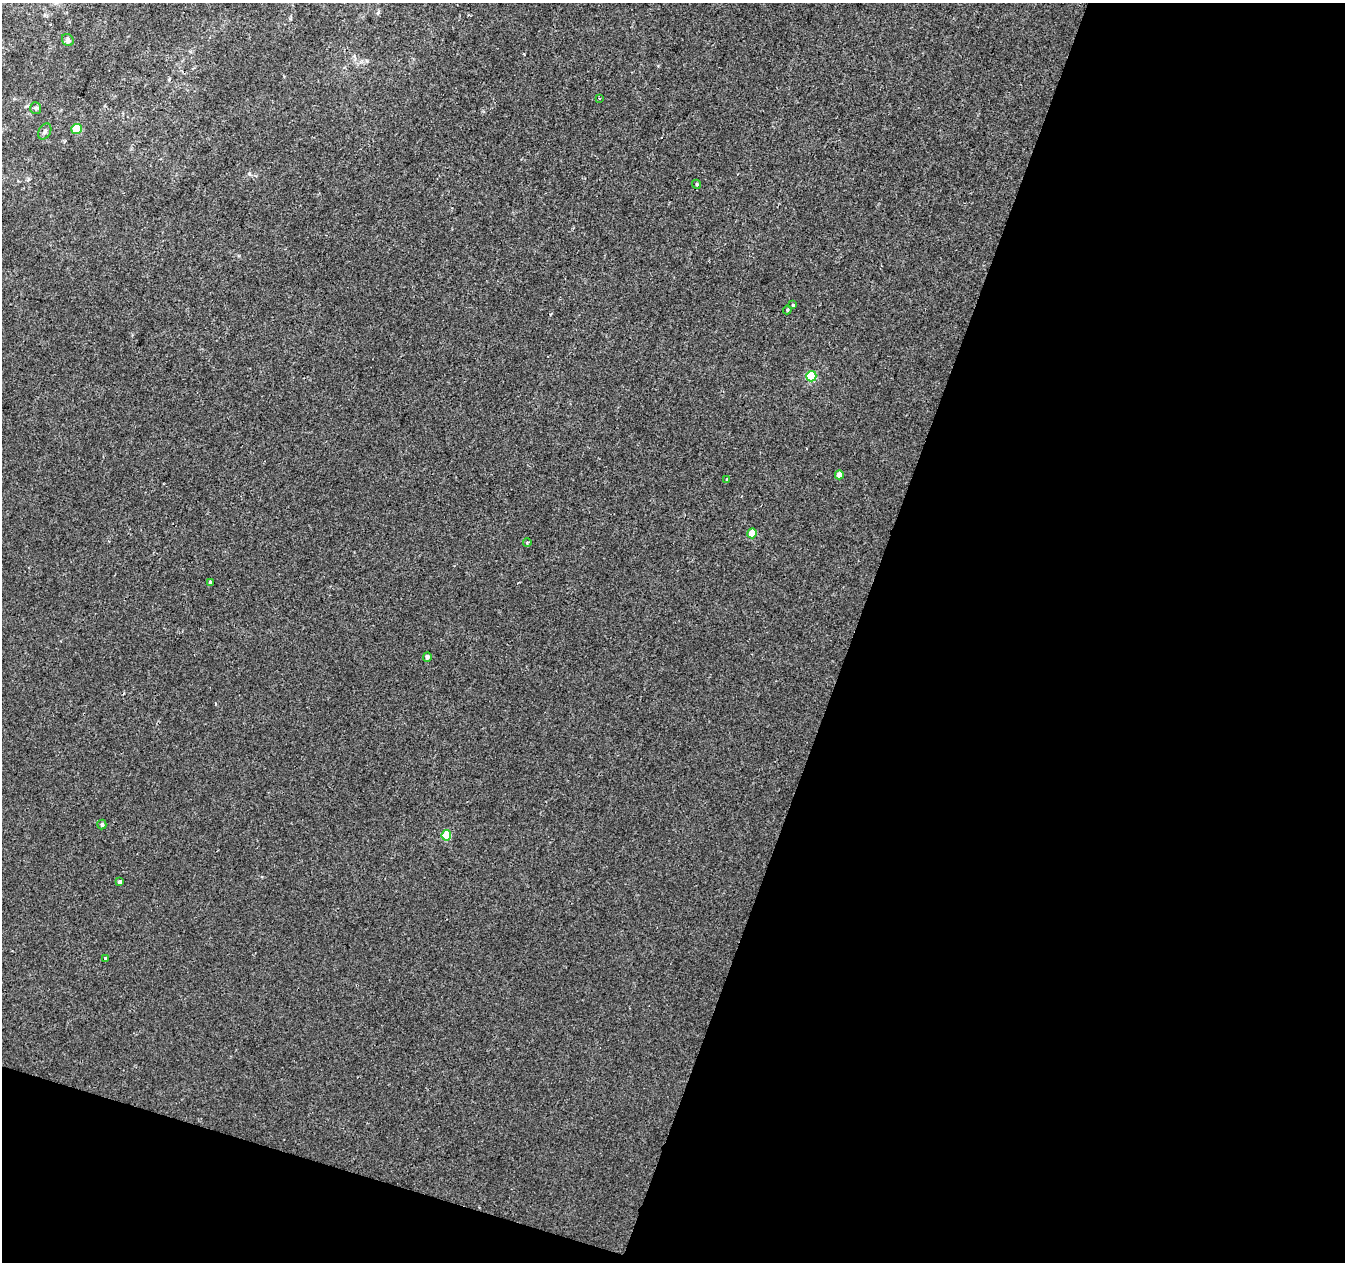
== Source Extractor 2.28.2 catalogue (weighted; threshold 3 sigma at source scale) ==
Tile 4 of 2 x 2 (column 2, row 2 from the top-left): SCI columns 1345-2687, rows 110-1369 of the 2687 x 2758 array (HDU 1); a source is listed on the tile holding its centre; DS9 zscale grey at full resolution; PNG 1347 x 1264 px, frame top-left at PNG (2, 3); each listed source drawn as its Kron ellipse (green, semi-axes under 4 px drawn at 4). Shown black and unused: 40% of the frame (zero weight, under 2 of 3 exposures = <1% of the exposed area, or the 3 px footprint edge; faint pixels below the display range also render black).
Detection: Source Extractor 2.28.2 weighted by HDU 2 'WHT'; one run over the whole footprint, this tile lists its part. Background -2.15e-05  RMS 0.0041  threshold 0.0186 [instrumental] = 3 sigma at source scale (4.5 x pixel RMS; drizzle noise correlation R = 1.50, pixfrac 1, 0.0396/0.0396 arcsec/px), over >= 5 px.
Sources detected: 19; all 19 listed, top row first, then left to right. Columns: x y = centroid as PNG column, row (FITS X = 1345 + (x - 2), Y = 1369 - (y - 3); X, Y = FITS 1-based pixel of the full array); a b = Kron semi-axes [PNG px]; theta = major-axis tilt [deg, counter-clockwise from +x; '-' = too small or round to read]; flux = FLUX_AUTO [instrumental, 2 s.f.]
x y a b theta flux
68 40 6 5 - 1.6
600 99 3 3 - 1.4
36 108 6 5 - 0.69
76 129 5 5 - 11
45 131 8 5 61 1.1
696 184 5 3 - 0.52
793 305 4 3 - 0.34
787 310 4 4 - 0.48
811 376 5 5 - 19
839 475 4 4 - 3.3
727 479 3 3 - 1.4
752 533 5 4 - 5.9
527 542 4 3 - 0.57
210 582 4 3 - 0.86
427 657 5 4 - 1.1
102 824 5 4 - 0.91
446 835 5 5 - 14
120 882 4 4 - 2.2
105 958 4 4 - 0.37